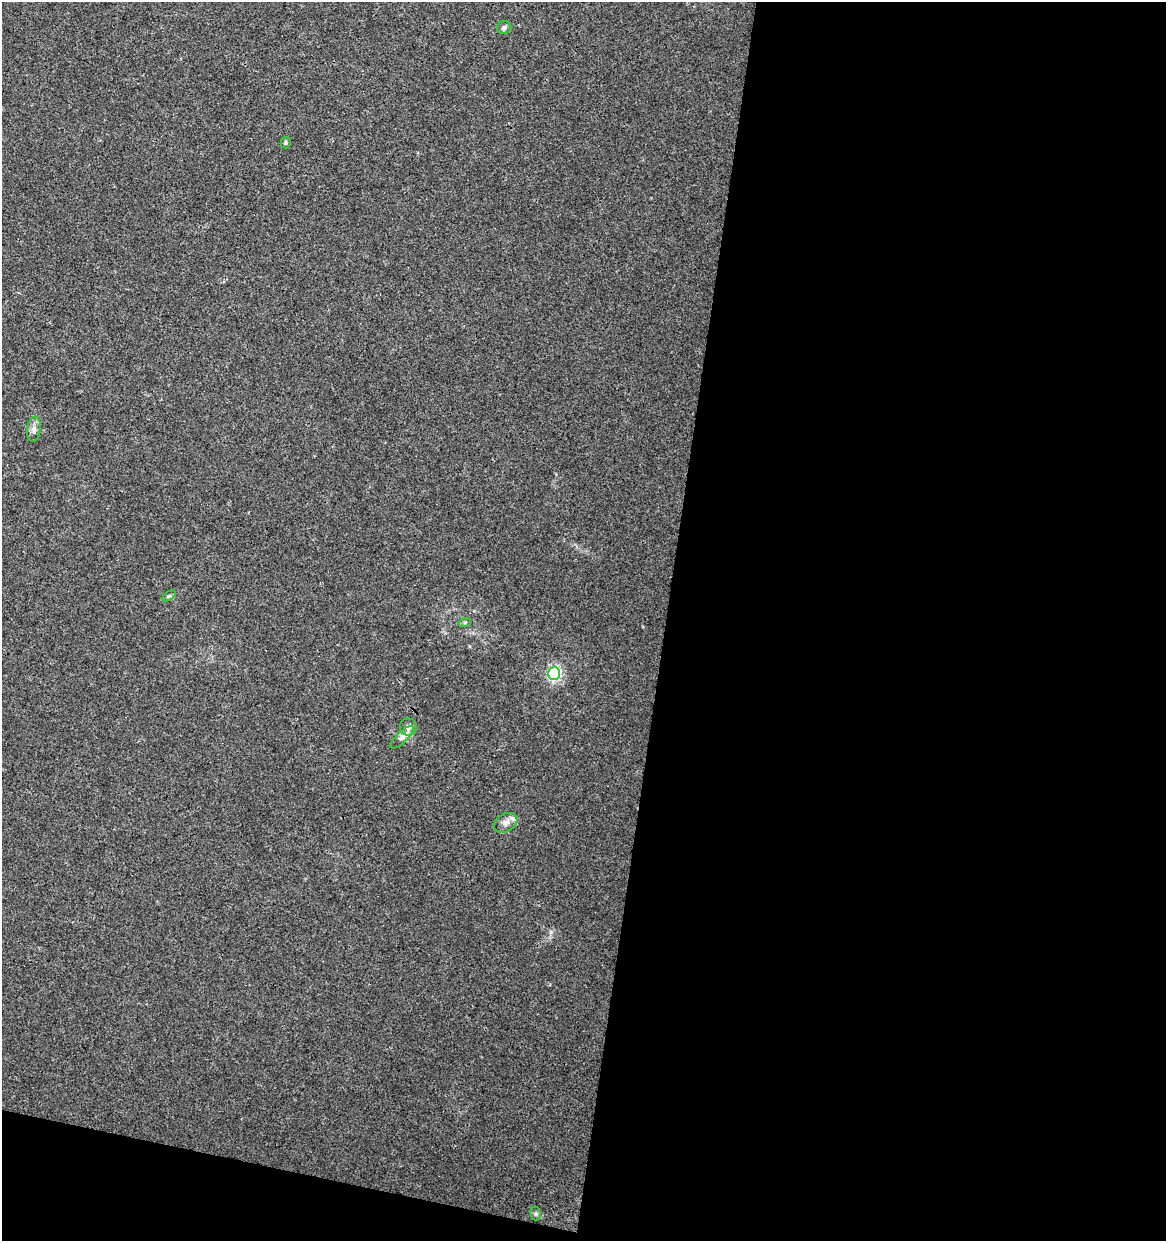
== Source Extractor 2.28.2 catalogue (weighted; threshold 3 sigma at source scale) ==
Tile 16 of 4 x 4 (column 4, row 4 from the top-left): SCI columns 3713-4876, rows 6-1244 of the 5159 x 4962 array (HDU 1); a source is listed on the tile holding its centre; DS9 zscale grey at full resolution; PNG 1168 x 1243 px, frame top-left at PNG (2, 2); each listed source drawn as its Kron ellipse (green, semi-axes under 4 px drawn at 4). Shown black and unused: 46% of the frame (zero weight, under 3 of 4 exposures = <1% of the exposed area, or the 3 px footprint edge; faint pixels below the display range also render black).
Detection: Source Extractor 2.28.2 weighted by HDU 2 'WHT'; one run over the whole footprint, this tile lists its part. Background 0.00577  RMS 0.0027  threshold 0.0121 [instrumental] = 3 sigma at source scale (4.5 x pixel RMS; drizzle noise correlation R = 1.50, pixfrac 1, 0.0396/0.0396 arcsec/px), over >= 5 px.
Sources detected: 11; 1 inside a brighter listed object's ellipse — not listed separately; the other 10 listed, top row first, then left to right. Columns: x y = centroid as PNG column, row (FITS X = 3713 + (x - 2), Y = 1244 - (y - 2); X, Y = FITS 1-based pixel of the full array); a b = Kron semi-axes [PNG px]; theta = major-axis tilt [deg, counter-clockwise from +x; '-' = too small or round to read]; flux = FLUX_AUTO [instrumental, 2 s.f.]
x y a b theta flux
504 28 7 6 - 0.71
286 143 6 5 - 0.41
34 429 12 7 83 1.2
169 596 7 4 35 0.44
465 622 6 4 20 0.41
554 673 6 6 - 49
408 727 8 8 - 1.5
402 737 15 5 45 1.3
506 823 12 8 32 1.6
536 1214 7 5 -77 0.53